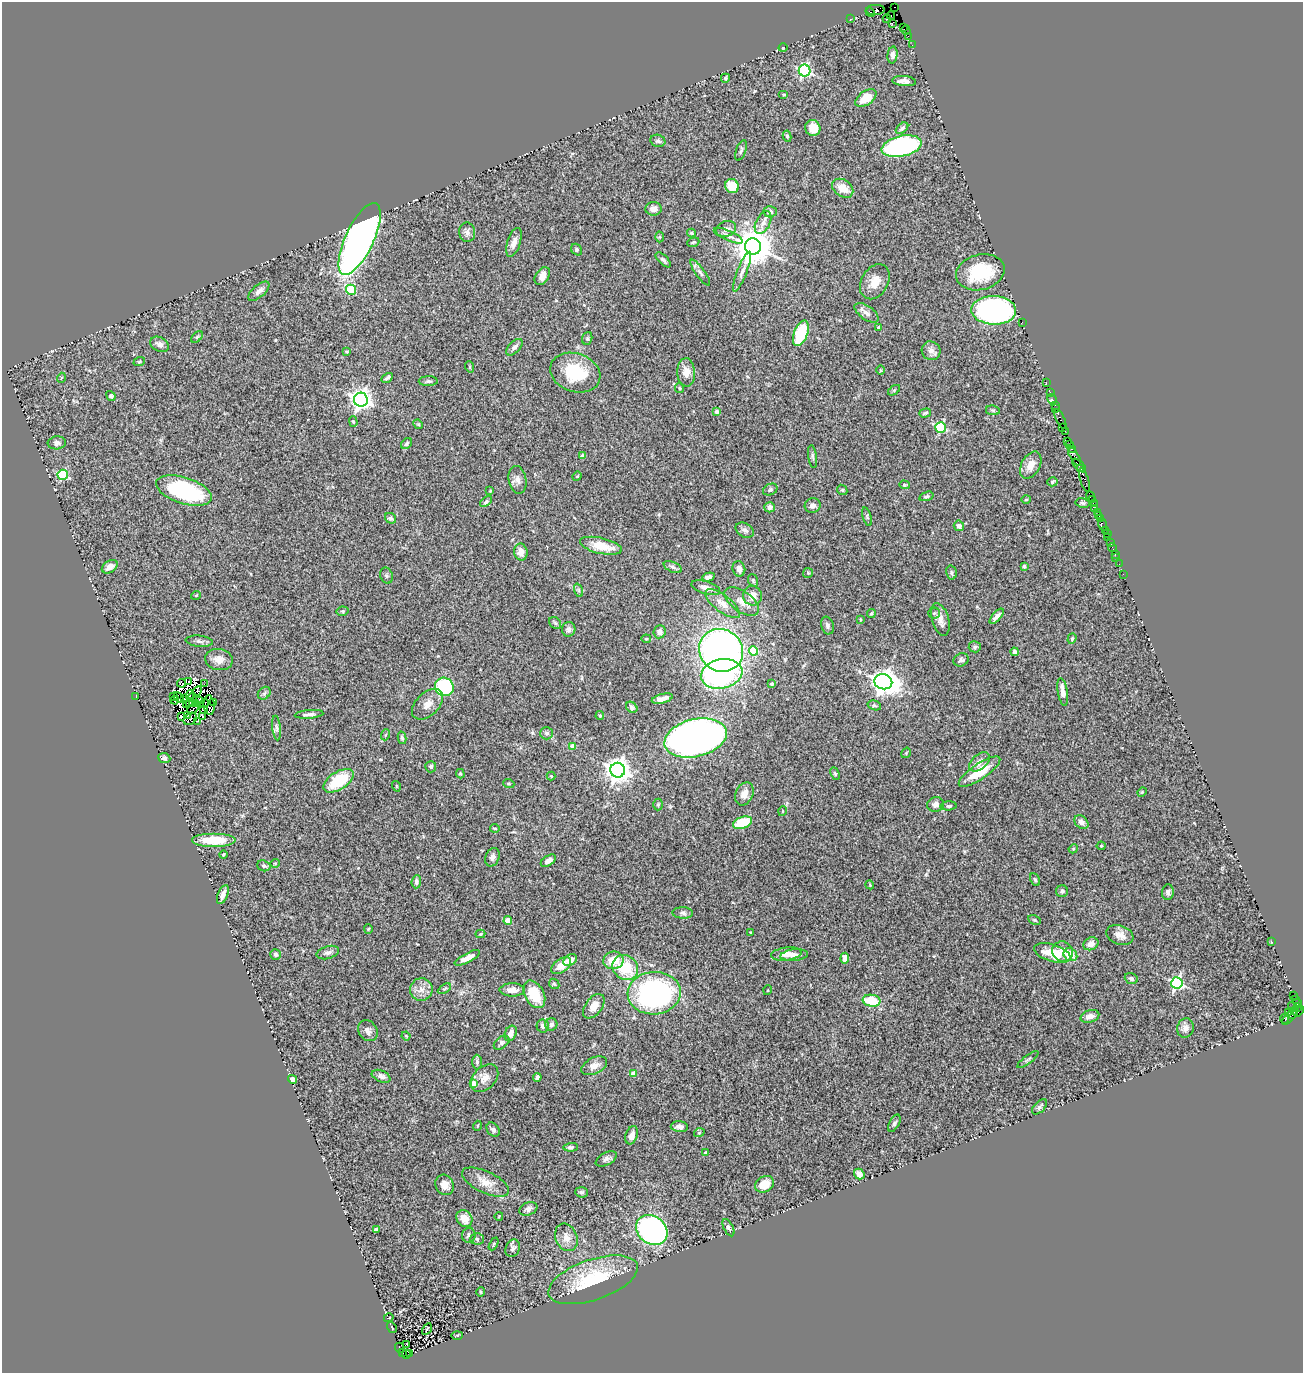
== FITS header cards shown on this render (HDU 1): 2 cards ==
NAXIS1  =                 1301
NAXIS2  =                 1371

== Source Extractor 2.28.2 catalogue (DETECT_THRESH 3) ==
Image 1301 x 1371 px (HDU 1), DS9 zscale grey, 1 PNG px = 1 image px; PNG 1305 x 1375 px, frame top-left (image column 1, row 1371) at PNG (2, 2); each listed source drawn as its Kron ellipse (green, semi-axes under 4 px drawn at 4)
Background 1.1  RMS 0.11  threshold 0.322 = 3 sigma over >= 5 px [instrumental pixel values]
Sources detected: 351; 9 with non-positive FLUX_AUTO (blend fragments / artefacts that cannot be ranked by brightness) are neither listed nor drawn; the other 342 listed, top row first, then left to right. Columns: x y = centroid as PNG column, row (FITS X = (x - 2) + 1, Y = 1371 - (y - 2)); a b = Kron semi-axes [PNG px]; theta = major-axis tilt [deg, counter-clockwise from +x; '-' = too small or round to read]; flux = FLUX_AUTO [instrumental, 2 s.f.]
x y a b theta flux
894 7 3 2 - 33
875 10 9 5 2 750
870 12 5 2 - 330
891 15 4 2 - 70
851 19 2 2 - 41
887 19 4 2 - 37
892 23 4 3 - 86
903 27 3 2 - 150
906 30 5 3 - 150
908 36 2 2 - 20
912 45 2 2 - 46
783 48 4 3 - 5.3
892 55 8 5 84 23
805 71 6 6 - 1300
725 78 4 4 - 11
904 81 12 5 -5 37
784 94 5 3 - 8.4
866 98 12 7 36 120
813 128 8 7 - 100
902 128 7 4 39 19
787 136 6 4 -79 13
658 141 7 6 - 18
902 146 20 10 12 1300
741 150 11 5 70 18
732 186 7 6 - 140
843 188 11 8 -36 96
653 209 8 7 - 45
770 212 6 5 - 23
763 222 12 7 63 39
726 229 10 7 19 33
467 232 10 8 -83 29
691 233 4 4 - 7.7
728 236 16 5 -24 32
660 237 5 3 - 6.8
360 239 39 14 65 4100
514 242 15 6 72 49
693 242 6 4 20 11
753 247 8 8 - 21000
577 250 6 5 - 14
663 260 9 4 -44 16
742 272 21 5 69 38
980 272 25 17 14 350
700 273 16 4 -54 27
542 276 10 6 55 60
875 282 19 13 59 99
351 290 5 4 - 340
259 291 13 6 41 38
994 310 22 14 -2 2200
867 313 14 6 -35 38
1022 322 3 2 - 23
879 328 4 4 - 13
801 333 13 6 69 380
197 337 7 4 45 11
587 338 6 5 - 11
160 344 10 7 -29 32
514 347 10 5 46 25
931 351 10 9 - 40
347 352 3 3 - 6.8
139 362 6 3 19 8.3
470 367 6 3 -71 6.9
881 370 4 3 - 7
686 372 14 9 -87 68
575 373 26 19 -19 330
61 378 5 3 - 6.3
387 378 6 3 30 14
428 381 9 5 1 14
1046 382 3 2 - 21
680 388 5 4 - 7.8
894 390 7 4 36 8.6
1050 392 3 2 - 62
111 396 5 4 - 13
1052 399 5 4 - 120
361 400 7 7 - 4300
1055 405 4 3 - 130
1056 409 2 2 - 37
993 410 7 5 -8 13
717 412 4 4 - 24
925 413 6 3 16 11
1060 419 11 3 -64 300
353 422 5 4 - 11
418 424 5 4 - 7.8
941 427 5 5 - 610
1062 427 2 2 - 51
1065 431 2 2 - 25
1068 441 2 2 - 42
57 443 9 6 5 24
407 444 6 4 46 12
1070 445 4 2 - 91
1072 449 4 2 - 120
582 456 4 3 - 26
812 456 11 3 -82 14
1074 456 10 3 -58 440
1031 465 15 9 61 75
1079 466 9 3 -45 600
1080 469 4 3 - 220
63 475 5 5 - 550
577 476 5 4 - 7.2
517 480 14 8 -80 40
1084 480 12 3 -74 610
1052 482 5 4 - 9.1
904 485 5 4 - 9.1
770 490 8 5 26 14
842 490 6 4 -44 10
184 491 29 13 -18 660
490 491 4 3 - 7
926 496 7 4 18 15
1090 496 5 3 - 140
1026 499 5 4 - 8.2
1093 499 3 3 - 210
486 502 7 4 39 13
1083 503 7 4 -10 13
1094 504 4 3 - 260
813 505 8 7 - 28
770 507 5 5 - 36
1095 509 3 2 - 210
1097 512 3 3 - 310
1099 515 3 3 - 260
867 517 9 4 -73 11
391 518 6 5 - 20
1101 519 3 2 - 170
1102 524 6 3 -68 130
959 526 5 5 - 29
745 530 10 7 -28 27
1105 530 2 2 - 26
1107 534 3 2 - 8.7
1108 538 3 3 - 91
1110 542 2 2 - 29
601 546 21 8 -13 150
1112 547 4 2 - 120
521 552 8 7 - 56
1115 554 2 2 - 5.6
1116 558 2 2 - 17
1119 564 2 2 - 17
1024 566 4 3 - 11
110 567 8 5 32 60
673 567 10 5 -25 19
739 569 8 6 -76 38
808 573 5 5 - 8.2
951 573 7 5 -76 15
1123 574 2 2 - 35
386 576 8 6 -71 17
708 577 6 4 18 30
753 581 6 5 - 11
706 588 15 6 -17 54
578 590 7 4 -71 11
196 595 5 3 - 5.2
752 596 10 9 - 72
742 602 20 10 -35 72
723 604 21 8 -38 76
343 611 6 4 11 11
934 613 5 5 - 14
871 614 4 4 - 12
997 616 9 4 49 32
860 619 4 3 - 6
940 619 17 8 -74 57
555 623 6 5 - 11
827 625 9 6 -75 24
569 629 7 6 - 26
659 632 6 6 - 31
646 639 5 3 - 7.4
1072 639 5 4 - 9.4
199 641 13 5 -6 23
975 647 6 5 - 14
721 650 22 21 - 3500
753 651 4 4 - 200
1015 652 4 3 - 20
219 659 14 10 -10 64
961 660 8 6 27 19
722 674 21 14 11 1500
189 681 4 3 - 12
883 682 9 7 -14 7000
181 683 4 3 - 5.3
204 684 3 2 - 6.6
772 684 4 4 - 15
444 687 9 9 - 520
197 691 5 3 - 6.4
1063 692 14 5 -80 58
264 693 7 5 45 16
190 695 5 3 - 1.7
173 696 4 3 - 14
136 697 3 2 - 5.4
179 697 6 2 -52 0.25
185 698 3 2 - 10
192 698 4 3 - 8.7
662 699 10 4 15 40
175 700 4 2 - 18
199 700 4 3 - 9.9
213 702 2 2 - 19
190 703 4 2 - 4.1
204 703 4 2 - 5.2
195 704 4 2 - 7.3
427 704 18 11 44 72
186 705 3 2 - 3.4
209 705 10 5 -86 1.9
874 705 7 4 -16 13
632 707 6 5 - 17
193 709 6 2 38 2
204 710 4 2 - 4.9
309 714 14 4 5 25
181 716 4 2 - 36
187 716 3 2 - 6.4
203 716 3 3 - 15
600 716 4 3 - 10
190 719 7 5 38 4.1
197 721 3 2 - 6.9
276 728 12 4 -84 19
547 733 6 6 - 19
385 735 5 3 - 7.5
402 738 6 4 -78 12
696 738 32 18 14 5500
572 746 4 4 - 65
906 753 5 3 - 8.3
164 758 6 5 - 28
979 762 12 7 40 47
431 767 5 5 - 17
618 770 7 7 - 7500
979 772 24 8 34 190
835 773 6 4 -63 11
460 774 5 4 - 8.1
551 776 4 4 - 6.3
339 781 17 9 32 340
509 784 5 3 - 8
396 786 5 3 - 5.9
1142 792 5 4 - 7.5
744 794 12 8 65 52
936 804 8 7 - 33
658 805 6 5 - 10
949 806 8 4 4 14
783 811 5 3 - 5.1
1081 822 8 6 -45 29
742 823 10 5 20 260
495 828 5 2 - 6.8
213 840 22 7 0 200
1101 846 4 4 - 7.2
1073 849 5 3 - 6.9
224 855 4 3 - 8.5
492 857 9 7 68 28
548 861 8 5 32 34
275 863 5 3 - 5.5
264 866 6 5 - 15
1035 880 7 4 -62 13
416 882 7 5 85 23
870 885 4 3 - 6.5
1062 891 6 6 - 17
1168 892 8 6 84 21
223 895 10 5 68 42
683 913 10 5 -2 20
1035 920 7 4 -26 9.8
508 921 4 4 - 120
368 929 5 4 - 8
750 932 3 2 - 5.1
480 934 5 4 - 8.1
1120 935 14 9 -19 56
1271 942 3 2 - 5.3
1091 944 8 6 24 52
1062 952 10 10 - 70
328 953 11 6 17 28
1052 953 19 8 -17 170
275 954 5 5 - 13
786 954 15 6 8 65
794 955 14 6 6 50
1070 955 7 6 - 120
467 958 14 4 28 69
845 958 5 4 - 52
570 960 7 5 35 54
613 960 10 9 - 150
561 966 11 6 36 84
625 967 13 11 -41 260
1131 979 7 5 -22 16
1177 983 6 5 - 1200
554 984 6 4 -44 9.9
421 989 11 11 - 59
444 989 7 4 31 12
512 990 13 6 0 50
768 990 5 3 - 6.2
654 993 26 21 4 1700
534 994 15 9 -61 200
1293 996 3 3 - 380
1295 999 3 2 - 22
872 1001 9 6 -8 210
1295 1004 7 3 20 89
594 1006 14 8 53 65
1297 1007 4 3 - 84
1298 1011 6 3 49 230
1293 1012 7 2 62 300
1289 1013 3 3 - 58
1090 1016 9 6 16 42
1290 1017 10 4 47 220
1284 1019 5 3 - 230
551 1024 6 6 - 26
543 1026 6 6 - 25
1185 1028 10 8 72 37
368 1031 11 9 -53 34
510 1033 8 5 66 48
406 1036 4 3 - 5.9
501 1043 9 5 39 18
1028 1060 13 3 38 13
477 1062 7 5 -89 14
594 1066 14 8 26 55
634 1074 4 4 - 81
381 1076 10 5 -23 28
537 1077 4 3 - 16
485 1078 16 11 46 67
292 1079 5 4 - 42
473 1084 4 4 - 97
1040 1107 9 5 47 17
894 1123 9 5 61 16
477 1126 5 3 - 6.4
679 1127 8 5 -4 34
493 1130 8 6 -51 21
699 1133 5 3 - 8
632 1135 9 6 71 43
571 1147 7 4 4 14
706 1153 3 3 - 30
606 1159 11 6 28 24
859 1174 5 5 - 49
485 1182 25 10 -25 97
764 1184 10 7 30 110
445 1185 10 8 -64 55
581 1192 6 5 - 16
528 1209 9 6 22 25
499 1216 4 3 - 4.7
464 1218 9 7 -54 81
728 1228 9 4 -63 19
376 1229 4 3 - 25
652 1230 17 13 -38 2000
469 1235 7 7 - 20
566 1237 14 10 -66 65
477 1239 7 5 -1 17
494 1244 7 3 62 8.4
513 1248 9 7 67 27
593 1280 47 20 19 490
481 1292 5 3 - 7.2
389 1318 5 3 - 5.2
392 1328 6 2 -57 7.7
427 1329 6 2 59 4.4
457 1335 5 3 - 7.2
407 1344 2 2 - 4.6
400 1348 5 3 - 320
403 1352 4 3 - 270
406 1354 4 3 - 160
410 1354 3 2 - 48
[9 non-positive-flux detections neither listed nor drawn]